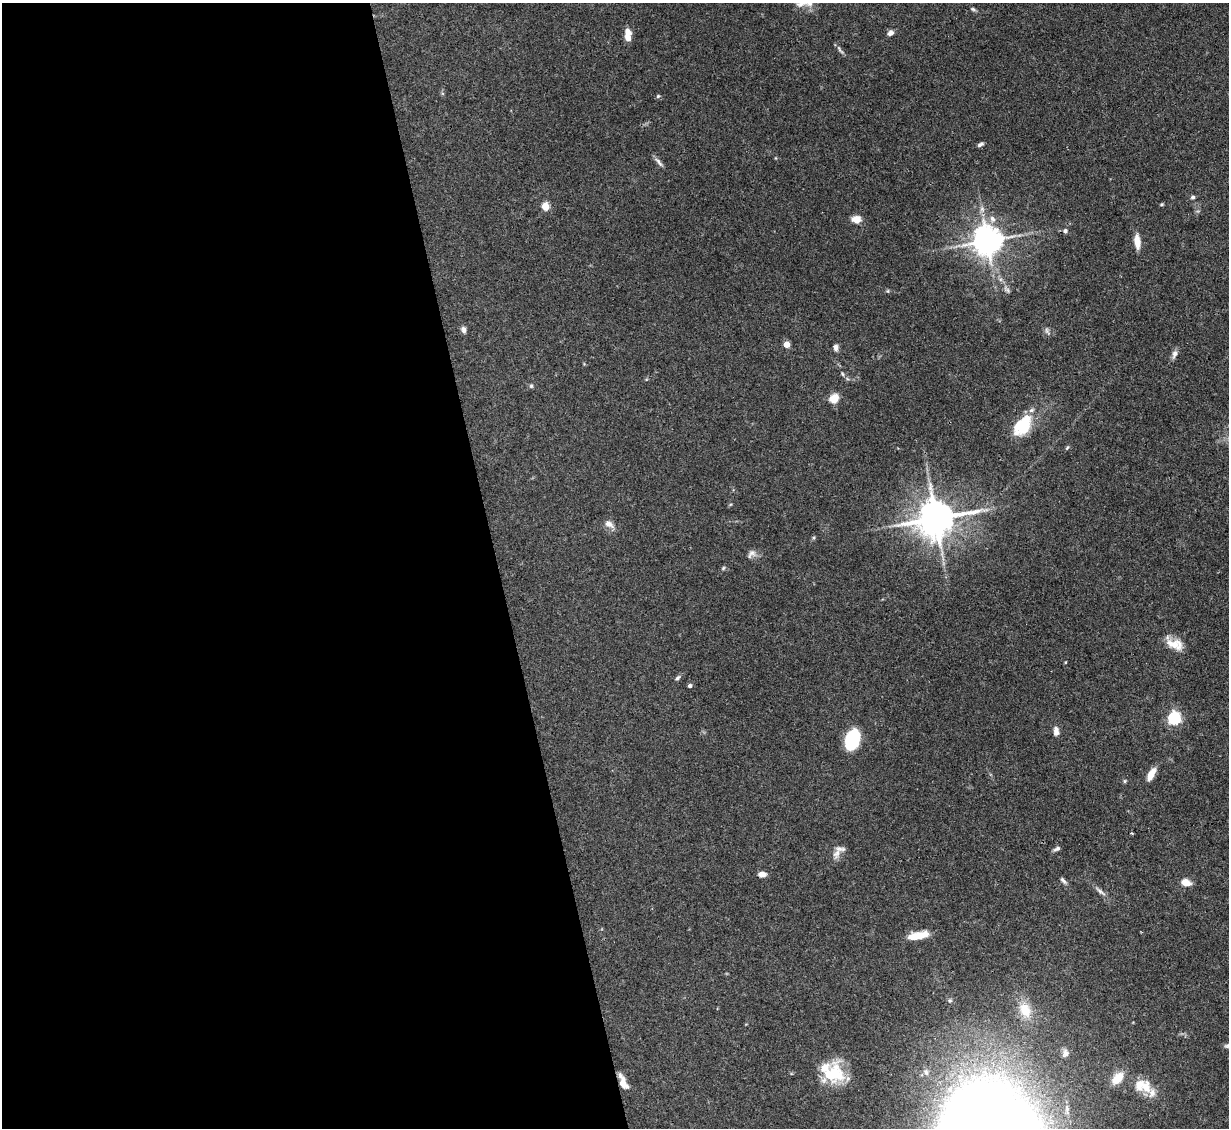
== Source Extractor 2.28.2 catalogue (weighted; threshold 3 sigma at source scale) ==
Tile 9 of 4 x 4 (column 1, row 3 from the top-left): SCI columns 1-1227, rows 1375-2500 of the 4909 x 4883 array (HDU 1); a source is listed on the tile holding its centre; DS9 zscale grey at full resolution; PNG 1231 x 1130 px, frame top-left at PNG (2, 3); no overlay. Shown black and unused: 40% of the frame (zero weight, under 3 of 4 exposures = <1% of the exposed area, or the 3 px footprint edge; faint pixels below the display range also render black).
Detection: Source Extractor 2.28.2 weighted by HDU 2 'WHT'; one run over the whole footprint, this tile lists its part. Background 0.142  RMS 0.0044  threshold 0.0199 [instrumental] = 3 sigma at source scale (4.5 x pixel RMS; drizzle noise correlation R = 1.50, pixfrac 1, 0.05/0.05 arcsec/px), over >= 5 px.
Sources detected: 61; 1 too faint to see at this stretch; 2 inside a brighter object's white glare — not listed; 5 inside a brighter listed object's ellipse — not listed separately; the other 53 listed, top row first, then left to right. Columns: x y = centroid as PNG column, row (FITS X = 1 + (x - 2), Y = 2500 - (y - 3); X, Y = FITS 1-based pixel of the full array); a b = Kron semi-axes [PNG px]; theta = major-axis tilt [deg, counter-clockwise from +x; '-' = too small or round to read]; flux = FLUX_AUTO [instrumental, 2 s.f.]
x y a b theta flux
973 9 7 4 -22 0.74
890 33 7 6 - 1.9
628 38 8 6 -63 2.9
840 49 15 4 -55 1.1
658 96 5 5 - 0.69
980 144 8 4 23 1.1
659 162 16 5 -52 1.7
1193 197 6 5 - 0.85
1161 204 5 4 - 0.52
545 206 5 5 - 15
856 219 12 9 -1 3.6
992 219 10 8 -58 2.4
1065 231 6 5 - 1.3
987 241 9 8 - 750
1137 241 18 7 -84 4.6
1007 289 13 6 -49 1.6
888 291 5 4 - 0.47
463 329 9 6 -68 1.5
787 344 4 4 - 8.4
836 347 7 6 - 1.9
1174 354 12 6 73 1.9
842 374 6 4 -70 0.61
531 386 5 5 - 0.73
834 399 9 8 - 6.6
1023 425 26 16 51 18
1067 448 7 3 54 0.56
936 518 12 10 13 1200
609 524 13 7 -35 2.9
752 554 13 9 42 2.2
723 568 6 4 47 0.59
1174 644 23 11 -25 6.7
1065 662 4 3 - 0.35
677 678 8 4 51 0.95
690 686 4 4 - 1.2
1174 718 6 6 - 73
1056 731 11 7 -86 2.3
854 741 18 11 41 21
1151 774 13 6 62 5.3
1125 781 5 5 - 0.55
1132 833 5 3 - 0.49
1057 849 9 5 25 1.2
837 853 18 9 62 3.5
762 874 7 5 1 3.6
1063 881 12 5 -45 1.2
1186 882 7 5 -18 7.3
1100 891 19 5 -40 2.2
917 936 23 8 12 7.7
1025 1010 20 14 -63 9.6
1065 1053 11 8 87 2.2
836 1073 34 21 -78 17
1117 1078 14 9 48 6.9
623 1082 13 6 -67 6.4
1146 1087 21 13 -79 6.1
Overlapping masked pixels (flux is a lower limit): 1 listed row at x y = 623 1082